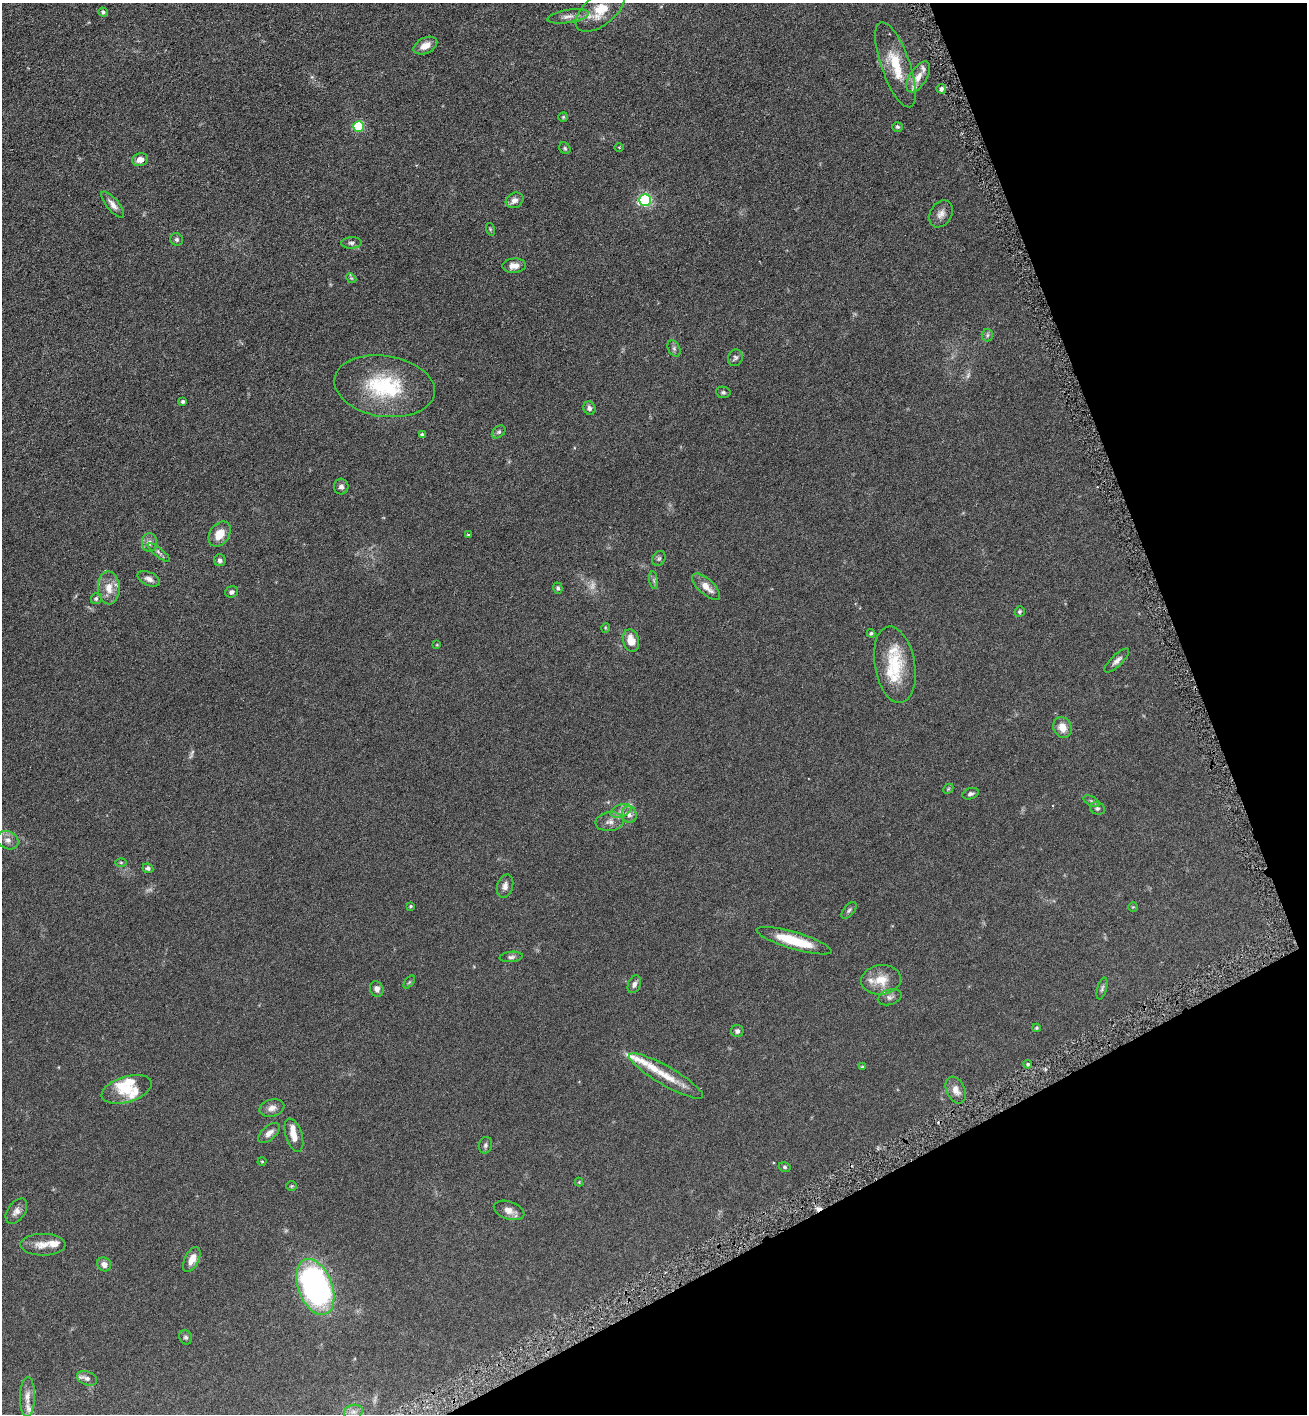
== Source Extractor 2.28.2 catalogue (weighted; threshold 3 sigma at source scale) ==
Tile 12 of 4 x 4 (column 4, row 3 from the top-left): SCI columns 4063-5367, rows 1425-2836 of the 5654 x 5672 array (HDU 1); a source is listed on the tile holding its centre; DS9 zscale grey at full resolution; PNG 1309 x 1416 px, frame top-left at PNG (2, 3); each listed source drawn as its Kron ellipse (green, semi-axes under 4 px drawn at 4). Shown black and unused: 21% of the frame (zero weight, under 3 of 6 exposures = <1% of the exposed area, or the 3 px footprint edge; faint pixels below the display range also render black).
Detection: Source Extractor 2.28.2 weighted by HDU 2 'WHT'; one run over the whole footprint, this tile lists its part. Background 0.0619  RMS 0.0058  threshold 0.0239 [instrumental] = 3 sigma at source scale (4.09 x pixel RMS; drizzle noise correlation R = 1.36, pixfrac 0.8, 0.05/0.05 arcsec/px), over >= 5 px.
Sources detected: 119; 5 too faint to see at this stretch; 1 cosmic-ray / hot-pixel residue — neither listed nor drawn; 13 inside a brighter listed object's ellipse — not listed separately; the other 100 listed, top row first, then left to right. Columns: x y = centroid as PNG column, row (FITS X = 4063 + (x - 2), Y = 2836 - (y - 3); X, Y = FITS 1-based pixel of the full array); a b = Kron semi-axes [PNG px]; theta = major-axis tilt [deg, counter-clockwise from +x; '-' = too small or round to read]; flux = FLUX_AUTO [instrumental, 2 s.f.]
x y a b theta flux
600 10 29 15 39 14
103 12 5 4 - 0.91
568 16 21 6 9 3.4
425 46 13 7 27 4.8
895 65 45 14 -70 17
918 77 17 8 57 4.8
941 89 5 5 - 1.4
563 117 5 5 - 0.58
359 126 5 5 - 32
897 127 5 4 - 0.8
619 147 4 3 - 0.45
565 148 6 5 - 0.8
140 160 8 6 13 4.1
514 200 9 7 30 2.8
645 200 6 5 - 78
113 205 16 6 -50 3
941 214 14 10 57 3.2
490 229 6 4 -72 0.56
177 239 6 6 - 1.1
351 243 10 5 1 1.4
514 266 12 7 4 3.8
351 278 5 4 - 0.6
987 335 6 5 - 0.98
674 348 9 5 -64 1.2
735 358 8 7 - 1.4
384 386 50 30 -9 39
723 392 7 5 -9 1
183 401 4 3 - 1.1
589 408 7 6 - 1.8
499 432 7 5 40 1
422 435 4 3 - 1.1
341 487 8 7 - 1.6
220 534 14 9 55 7
468 535 3 3 - 0.46
149 543 9 7 -86 2.5
159 552 14 4 -39 1.4
659 558 8 6 57 1.1
220 560 6 6 - 1.6
149 579 12 6 -26 2.5
654 580 9 4 -82 1.1
706 587 17 7 -43 5.6
109 588 16 11 -87 6.4
558 588 6 4 -73 0.94
232 592 6 5 - 1.3
96 599 6 5 - 1.1
1020 611 5 5 - 0.78
605 628 5 3 - 0.46
871 633 4 3 - 0.67
631 641 11 8 -75 6.3
437 645 4 3 - 0.36
1117 661 16 5 44 2.3
895 665 39 20 -80 20
1062 727 11 9 -66 5.1
948 789 6 4 45 0.61
971 794 8 5 20 1.4
1092 801 9 4 -27 1.1
1097 808 7 6 - 1.3
621 811 11 6 22 2.4
629 815 8 7 - 2.1
610 822 14 9 6 3.4
8 840 11 9 -25 2.9
121 862 6 4 -1 0.59
148 868 5 4 - 1.3
505 886 12 8 72 2.5
410 906 4 3 - 0.54
1133 907 4 4 - 0.48
849 910 10 5 50 1.2
794 941 39 8 -17 19
511 957 11 5 7 1.4
881 980 20 14 6 9.8
409 982 7 4 53 0.69
634 984 9 6 67 2.1
377 989 8 6 -69 2
1102 989 11 4 74 1.1
890 997 12 7 17 2
1037 1028 4 4 - 0.51
737 1031 6 6 - 1.6
1028 1064 4 3 - 0.83
862 1067 3 3 - 0.52
666 1076 42 9 -30 11
127 1089 26 13 17 9.7
956 1090 14 9 -65 4.1
272 1108 12 8 16 3
269 1133 13 7 42 3
294 1135 17 8 -72 4.8
485 1145 8 6 75 1.3
262 1161 4 4 - 0.45
785 1167 6 4 -17 0.76
579 1182 4 4 - 0.41
292 1186 5 5 - 0.64
509 1210 16 8 -19 3.7
16 1211 14 8 56 2.9
43 1245 23 11 0 5.9
192 1259 14 7 63 4.9
104 1264 7 6 - 3.1
315 1287 29 17 -69 160
186 1337 7 6 - 1.2
87 1378 10 6 -21 2.2
27 1397 20 7 89 4.1
353 1412 9 7 14 2.4